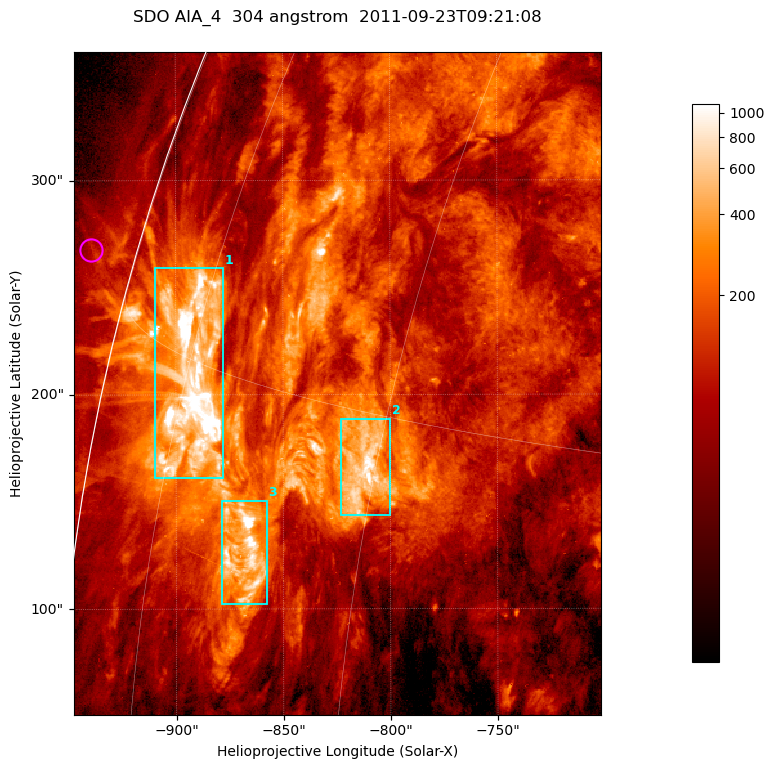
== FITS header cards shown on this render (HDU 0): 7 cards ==
TELESCOP= 'SDO     '           /
INSTRUME= 'AIA_4   '           /
WAVELNTH=                  304 /
WAVEUNIT= 'angstrom'           /
DATE-OBS= '2011-09-23T09:21:08.14' /
CTYPE1  = 'HPLN-TAN'           /
CTYPE2  = 'HPLT-TAN'           /

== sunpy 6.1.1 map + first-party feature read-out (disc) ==
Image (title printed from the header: SDO AIA_4  304 angstrom  2011-09-23T09:21:08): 410 x 515 px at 0.6 arcsec/px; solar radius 956 arcsec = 1593 px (partial field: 2.4% of the solar disc is inside the frame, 92% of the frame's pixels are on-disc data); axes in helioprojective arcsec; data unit not stated in the header (colour bar unlabelled)
Pointing: header CRPIX1/2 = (2058.21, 2041.36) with CRVAL1/2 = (0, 0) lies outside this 410 x 515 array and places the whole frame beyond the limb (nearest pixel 1.41 R_sun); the SolarSoft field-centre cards XCEN/YCEN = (-824.7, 205.2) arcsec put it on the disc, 1305 arcsec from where CRPIX/CRVAL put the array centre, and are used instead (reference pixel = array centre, CRVAL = XCEN/YCEN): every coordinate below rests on XCEN/YCEN
Orientation: roll -0.132 deg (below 1 deg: not rotated)
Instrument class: DISC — disc imager (sunpy class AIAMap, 304 A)
Bright regions (active regions / flare kernels): reference = the on-disc median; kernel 3 px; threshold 5 sigma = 357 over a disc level ~114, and >= 1.15x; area >= 211 px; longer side >= 5 px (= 3 arcsec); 3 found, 3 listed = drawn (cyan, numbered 1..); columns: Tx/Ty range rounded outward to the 2 arcsec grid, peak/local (2 s.f.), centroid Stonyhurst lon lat
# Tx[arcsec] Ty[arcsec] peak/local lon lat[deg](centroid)
1 -910..-878 160..260 25 -74 +14
2 -824..-800 142..190 11 -61 +13
3 -880..-858 102..152 13 -67 +10
Off-limb structures (1.02-1.3 R_sun): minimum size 105 px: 1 found; the strongest spans PA ~75 deg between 1.02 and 1.03 R_sun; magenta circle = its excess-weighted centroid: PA ~75 deg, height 1.02 R_sun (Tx ~-940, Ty ~268 arcsec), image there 1.9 x the reference